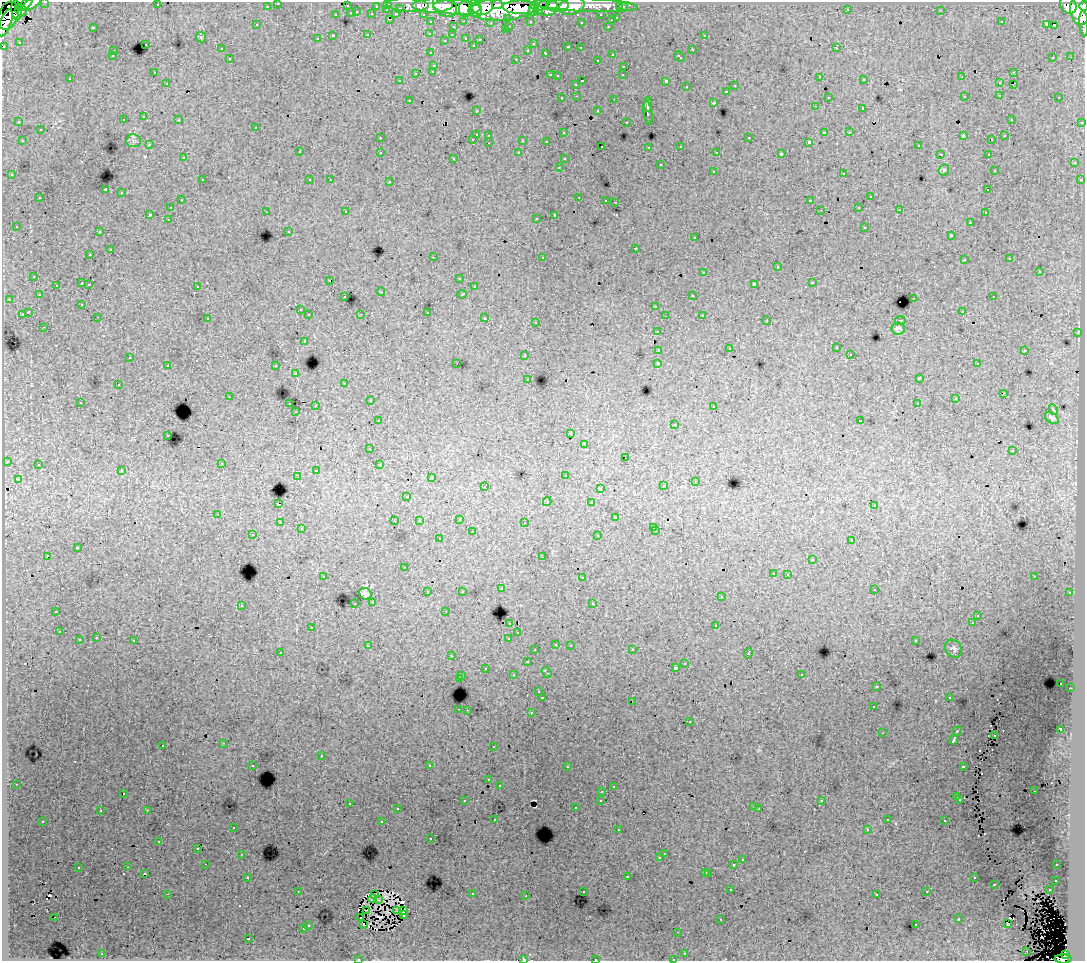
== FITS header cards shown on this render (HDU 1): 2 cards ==
NAXIS1  =                 1083
NAXIS2  =                  959

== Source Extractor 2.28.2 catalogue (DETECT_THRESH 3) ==
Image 1083 x 959 px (HDU 1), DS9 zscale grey, 1 PNG px = 1 image px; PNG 1087 x 963 px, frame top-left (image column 1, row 959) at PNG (2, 2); each listed source drawn as its Kron ellipse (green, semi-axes under 4 px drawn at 4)
Background 164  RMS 1.1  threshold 3.34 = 3 sigma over >= 5 px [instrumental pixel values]
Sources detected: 505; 3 with non-positive FLUX_AUTO (blend fragments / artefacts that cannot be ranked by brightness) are neither listed nor drawn; of the other 502, the 500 brightest by FLUX_AUTO listed and drawn (2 fainter detections omitted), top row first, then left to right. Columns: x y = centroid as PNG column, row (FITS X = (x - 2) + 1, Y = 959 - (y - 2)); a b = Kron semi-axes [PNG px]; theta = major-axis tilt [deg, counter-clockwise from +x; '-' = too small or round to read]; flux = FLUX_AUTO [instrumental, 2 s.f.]
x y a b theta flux
45 2 3 2 - 4000
278 3 3 3 - 2600
31 4 10 5 31 54000
388 4 3 3 - 5900
497 4 5 3 - 64000
25 5 9 3 39 55000
157 5 3 2 - 130
408 5 21 6 -3 32000
432 5 20 7 1 250000
539 5 9 5 0 110000
586 5 52 6 -2 160000
1068 5 9 7 -54 130000
267 6 3 3 - 2000
347 6 3 3 - 840
376 6 3 2 - 1400
445 6 13 10 -41 230000
558 6 11 5 2 160000
572 6 13 8 16 120000
1084 6 5 2 - 82000
457 7 24 7 -3 350000
483 7 10 8 18 210000
521 7 18 6 -2 410000
547 7 10 8 14 260000
620 7 3 3 - 1400
623 7 3 3 - 2500
400 8 3 3 - 1000
475 8 9 5 -75 160000
466 9 8 6 88 150000
502 9 33 11 3 720000
848 9 2 2 - 63
16 10 10 5 -82 82000
21 10 6 5 - 43000
387 10 3 2 - 390
533 10 6 4 74 91000
941 10 3 2 - 92
1080 10 15 9 -84 450000
538 11 5 4 - 89000
357 12 3 2 - 390
351 13 3 3 - 920
372 14 3 3 - 1200
396 14 3 3 - 1100
423 14 3 2 - 2500
336 15 3 3 - 420
601 15 3 3 - 2300
8 16 14 9 69 260000
508 18 3 3 - 1400
617 18 3 3 - 680
390 19 3 2 - 380
611 20 3 3 - 470
464 21 3 2 - 420
530 21 3 3 - 1700
431 22 3 3 - 3000
581 22 3 3 - 180
1001 22 3 2 - 52
5 23 14 6 68 210000
491 23 3 3 - 130
1084 23 13 4 -88 47000
1047 24 4 3 - 710
257 25 3 2 - 130
1054 25 3 2 - 130
509 26 3 2 - 470
608 26 3 2 - 460
93 27 3 3 - 980
453 27 3 3 - 390
505 30 3 3 - 250
430 33 3 3 - 210
368 35 3 3 - 620
452 35 3 2 - 180
704 35 3 3 - 300
333 36 3 3 - 1800
201 37 5 5 - 100
466 38 3 3 - 440
317 39 3 3 - 250
480 39 3 3 - 250
445 40 4 3 - 83
19 42 3 3 - 93
145 44 3 3 - 450
533 44 3 2 - 140
473 45 3 3 - 190
4 46 3 3 - 1200
568 47 3 3 - 450
580 48 3 2 - 200
836 48 3 2 - 340
221 49 3 3 - 230
528 50 3 3 - 250
692 50 3 3 - 630
113 51 3 2 - 410
431 53 3 3 - 290
546 53 4 3 - 370
612 54 3 3 - 420
112 56 3 3 - 180
679 57 6 3 -43 370
1053 57 3 2 - 120
1071 57 2 2 - 55
230 59 3 3 - 290
516 59 3 2 - 560
597 60 3 2 - 270
434 65 3 3 - 430
624 66 3 3 - 360
433 71 3 3 - 350
1013 72 3 2 - 450
154 73 3 2 - 160
416 73 3 3 - 570
550 75 3 2 - 370
623 75 3 3 - 170
557 76 3 3 - 140
820 77 3 2 - 180
962 77 3 2 - 69
70 79 3 3 - 230
864 80 3 3 - 250
399 81 3 2 - 89
582 81 3 2 - 610
666 81 4 3 - 1200
167 83 3 2 - 180
999 83 3 3 - 360
576 84 3 3 - 270
1013 84 2 2 - 76
735 86 3 3 - 300
687 87 3 3 - 300
727 91 3 3 - 600
1000 95 3 2 - 290
577 96 3 2 - 320
965 96 2 2 - 52
828 97 3 3 - 310
1059 97 3 2 - 250
562 98 3 3 - 260
614 99 3 2 - 460
409 100 3 2 - 240
714 103 3 3 - 930
648 104 7 2 -90 2000
815 106 3 2 - 140
863 108 3 3 - 1300
476 110 3 2 - 170
598 111 3 3 - 320
648 113 12 4 -81 2600
144 117 3 3 - 330
1011 119 3 2 - 160
123 120 3 3 - 330
179 120 3 3 - 240
19 122 2 2 - 59
626 122 3 2 - 97
1082 122 3 3 - 900
256 127 3 3 - 240
40 130 3 3 - 270
824 132 4 3 - 870
849 132 3 2 - 130
564 133 3 3 - 170
476 134 3 3 - 850
489 135 3 2 - 210
963 136 4 2 - 650
1004 136 3 3 - 160
380 138 3 2 - 160
749 138 3 3 - 370
473 139 3 2 - 290
523 140 3 3 - 1000
992 140 3 2 - 63
22 141 3 2 - 450
133 141 7 6 - 210
546 141 3 3 - 170
809 142 3 3 - 140
489 143 2 2 - 200
149 145 3 2 - 240
918 145 3 3 - 280
602 146 2 2 - 65
681 146 3 3 - 330
649 147 3 3 - 210
299 152 3 3 - 260
380 152 3 3 - 270
717 152 3 2 - 140
519 153 3 3 - 290
781 154 4 3 - 2200
940 154 3 2 - 160
988 154 3 2 - 160
183 158 3 2 - 170
454 158 3 3 - 160
564 159 3 3 - 190
1074 163 3 3 - 440
660 165 3 3 - 440
559 167 3 2 - 200
944 170 6 5 - 130
994 170 3 3 - 160
713 171 3 3 - 350
844 173 3 3 - 430
12 175 3 3 - 200
202 180 3 2 - 300
310 180 3 2 - 170
330 180 3 2 - 94
1080 180 3 3 - 250
390 182 3 2 - 410
105 190 4 3 - 8100
988 190 3 2 - 130
121 193 3 3 - 520
579 197 3 2 - 540
870 197 3 3 - 400
40 198 3 3 - 440
181 200 3 2 - 280
606 200 3 2 - 160
810 201 3 3 - 1500
615 202 3 2 - 66
859 207 3 2 - 190
171 208 3 3 - 240
820 210 2 2 - 64
899 210 3 2 - 150
266 212 3 2 - 130
346 212 3 2 - 320
985 213 3 2 - 180
150 214 3 3 - 1400
555 215 4 3 - 2200
536 218 2 2 - 55
168 219 3 2 - 260
970 222 3 2 - 260
16 226 3 3 - 170
865 227 3 3 - 440
289 231 3 3 - 110
99 232 3 2 - 270
951 235 3 3 - 1100
695 238 3 3 - 320
635 248 3 3 - 690
110 250 3 3 - 710
90 255 3 2 - 190
433 257 3 2 - 800
542 257 3 3 - 150
1010 259 3 3 - 130
964 260 3 3 - 250
777 267 3 3 - 910
1039 271 3 3 - 690
704 272 3 3 - 380
34 276 3 3 - 260
459 278 3 2 - 140
330 280 3 2 - 170
82 283 3 3 - 810
812 283 3 3 - 550
89 284 3 2 - 380
754 284 4 3 - 1600
56 285 3 2 - 200
197 286 3 3 - 400
474 287 3 3 - 230
381 292 4 3 - 63
462 294 5 3 - 470
39 295 3 3 - 190
693 295 3 2 - 340
345 297 3 3 - 240
993 297 3 2 - 240
914 298 3 2 - 560
9 299 3 3 - 250
82 304 3 3 - 180
656 306 3 3 - 470
300 310 3 3 - 260
962 311 3 3 - 220
28 312 4 3 - 1700
427 312 3 3 - 650
22 314 3 3 - 950
361 314 3 3 - 64
309 315 3 3 - 370
702 315 3 3 - 330
665 316 2 2 - 70
98 317 3 2 - 170
485 318 3 3 - 640
208 319 3 2 - 110
767 320 3 2 - 140
900 320 5 2 - 73
536 322 3 3 - 200
44 327 3 2 - 240
898 328 6 6 - 170
657 331 3 3 - 350
1077 333 3 2 - 340
304 341 3 3 - 350
836 348 3 3 - 240
729 349 3 2 - 66
659 350 4 3 - 970
1025 350 3 3 - 540
850 354 3 2 - 160
525 355 3 3 - 270
130 357 2 2 - 44
658 363 3 3 - 2300
457 364 2 2 - 42
977 364 3 3 - 290
168 365 3 3 - 280
276 366 3 3 - 510
296 374 3 2 - 150
919 378 4 3 - 3100
528 379 3 3 - 230
345 383 3 3 - 160
118 385 3 2 - 270
1003 393 2 2 - 150
229 397 3 2 - 71
955 399 3 3 - 190
370 401 3 2 - 210
80 402 3 2 - 160
290 404 3 2 - 380
917 404 3 3 - 200
315 406 2 2 - 680
714 406 3 2 - 220
1053 409 5 3 - 69
296 412 3 2 - 130
1052 418 7 5 -36 250
378 421 3 3 - 290
860 421 3 2 - 96
675 424 3 3 - 140
571 434 3 3 - 160
168 435 3 2 - 230
585 444 3 3 - 250
370 449 3 2 - 170
1012 451 3 3 - 130
625 457 2 2 - 31
7 461 3 3 - 300
222 463 3 2 - 310
38 465 4 3 - 150
379 465 3 2 - 68
316 470 3 2 - 350
122 471 3 3 - 330
565 475 3 3 - 370
298 476 3 2 - 63
431 478 3 3 - 180
18 479 4 3 - 230
695 481 3 3 - 150
485 486 3 2 - 380
663 486 3 3 - 260
600 488 3 3 - 230
407 496 3 3 - 85
547 502 4 3 - 150
592 503 3 3 - 200
278 504 3 3 - 1100
874 506 3 2 - 110
218 514 3 2 - 260
616 518 3 3 - 350
459 519 3 3 - 360
394 521 3 2 - 73
419 521 3 3 - 200
525 522 3 2 - 120
280 523 3 3 - 270
653 527 3 2 - 110
301 529 3 3 - 210
656 531 3 2 - 280
472 532 3 3 - 500
253 535 3 2 - 180
598 536 3 3 - 320
439 539 3 3 - 190
852 541 3 3 - 370
77 548 3 3 - 940
47 556 3 3 - 1400
543 557 3 2 - 140
812 559 2 2 - 54
404 568 3 3 - 300
773 573 3 3 - 230
788 574 3 2 - 280
1034 576 2 2 - 69
323 577 3 2 - 69
582 578 3 3 - 420
501 589 3 3 - 290
874 589 3 2 - 270
462 591 3 3 - 180
428 592 3 3 - 460
1070 593 3 3 - 340
365 594 6 5 - 360
721 597 3 3 - 250
373 602 3 3 - 210
355 603 3 2 - 290
593 603 3 3 - 360
241 605 3 3 - 370
56 611 3 2 - 310
445 611 3 2 - 170
978 615 3 3 - 250
510 623 3 3 - 540
972 623 3 3 - 270
716 626 3 3 - 850
312 627 3 3 - 240
59 632 3 2 - 290
518 633 3 2 - 220
96 638 3 3 - 380
509 638 4 3 - 680
79 640 3 3 - 680
134 641 3 3 - 950
915 641 4 2 - 54
556 644 3 3 - 310
570 645 3 2 - 380
368 646 4 3 - 380
954 649 9 8 - 280
535 650 3 3 - 280
632 650 3 2 - 440
280 652 2 2 - 44
748 653 5 3 - 770
451 656 3 2 - 64
527 662 3 3 - 390
685 663 3 2 - 320
485 668 3 3 - 320
676 668 3 3 - 300
547 672 6 3 -52 770
801 674 3 3 - 280
513 675 3 3 - 320
462 676 3 2 - 350
459 679 3 3 - 840
1061 683 2 2 - 80
877 686 4 2 - 50
1070 688 2 2 - 240
539 692 3 3 - 230
949 697 3 2 - 180
542 698 3 3 - 2000
632 702 2 2 - 210
873 707 3 2 - 160
459 709 3 2 - 500
467 710 2 2 - 190
531 712 3 2 - 470
689 722 3 3 - 370
1060 729 4 3 - 2000
957 731 5 3 - 1000
882 733 2 2 - 62
995 735 2 2 - 53
954 740 5 3 - 4700
223 743 3 2 - 220
163 745 3 3 - 470
493 746 2 2 - 52
321 756 3 3 - 580
253 765 3 2 - 190
430 766 3 3 - 3600
963 766 4 3 - 730
567 767 3 2 - 160
489 780 3 3 - 180
16 784 3 2 - 330
499 785 3 3 - 220
613 787 3 2 - 140
602 791 3 2 - 220
1034 791 3 2 - 250
123 793 3 2 - 98
957 797 3 3 - 590
960 799 3 3 - 250
601 800 3 3 - 320
465 801 3 3 - 290
822 801 3 3 - 170
349 803 3 2 - 350
754 807 3 2 - 210
576 808 3 3 - 240
397 809 3 2 - 230
759 809 2 2 - 73
147 810 3 2 - 560
100 811 3 3 - 200
495 819 3 3 - 260
887 820 3 2 - 130
43 821 3 3 - 260
945 821 3 3 - 360
382 822 3 3 - 750
233 827 3 2 - 240
867 829 3 3 - 130
618 830 3 2 - 150
431 839 3 2 - 150
159 842 3 2 - 110
198 848 2 2 - 57
242 854 3 2 - 240
664 854 2 2 - 290
660 858 3 3 - 200
742 860 3 3 - 390
206 864 2 2 - 130
734 865 3 3 - 980
1057 865 3 2 - 220
128 867 3 2 - 250
78 868 3 3 - 440
706 872 3 3 - 480
144 873 3 2 - 150
709 873 3 3 - 690
627 876 3 3 - 650
248 877 3 3 - 310
974 878 3 3 - 400
1056 880 3 3 - 260
994 884 3 3 - 820
731 890 3 2 - 220
1049 890 3 2 - 380
298 891 3 2 - 84
583 891 3 3 - 310
927 892 3 3 - 350
167 894 3 2 - 1100
472 894 3 3 - 520
877 894 3 3 - 250
374 895 3 2 - 71
526 896 3 2 - 190
373 899 4 2 - 71
378 900 3 3 - 85
367 910 2 2 - 48
396 911 2 2 - 61
404 911 4 2 - 100
403 915 3 2 - 89
55 917 2 2 - 61
361 917 3 3 - 1100
721 919 3 2 - 100
959 919 3 3 - 470
1008 924 3 2 - 130
308 925 3 3 - 450
364 925 3 2 - 290
916 925 3 2 - 330
303 929 3 3 - 660
678 932 3 2 - 200
248 939 3 3 - 1000
1027 951 2 2 - 35
685 953 3 2 - 270
102 954 3 2 - 350
1065 955 4 3 - 56000
358 959 3 2 - 200
524 959 4 3 - 68
595 959 3 2 - 450
673 959 3 2 - 130
1063 959 8 4 0 130000
At the frame edge (FLAGS 8, measured only in part): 12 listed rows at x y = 45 2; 278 3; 31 4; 1084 6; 5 23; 1084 23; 4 46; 358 959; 524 959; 595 959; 673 959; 1063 959
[2 fainter detections neither listed nor drawn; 3 non-positive-flux detections neither listed nor drawn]